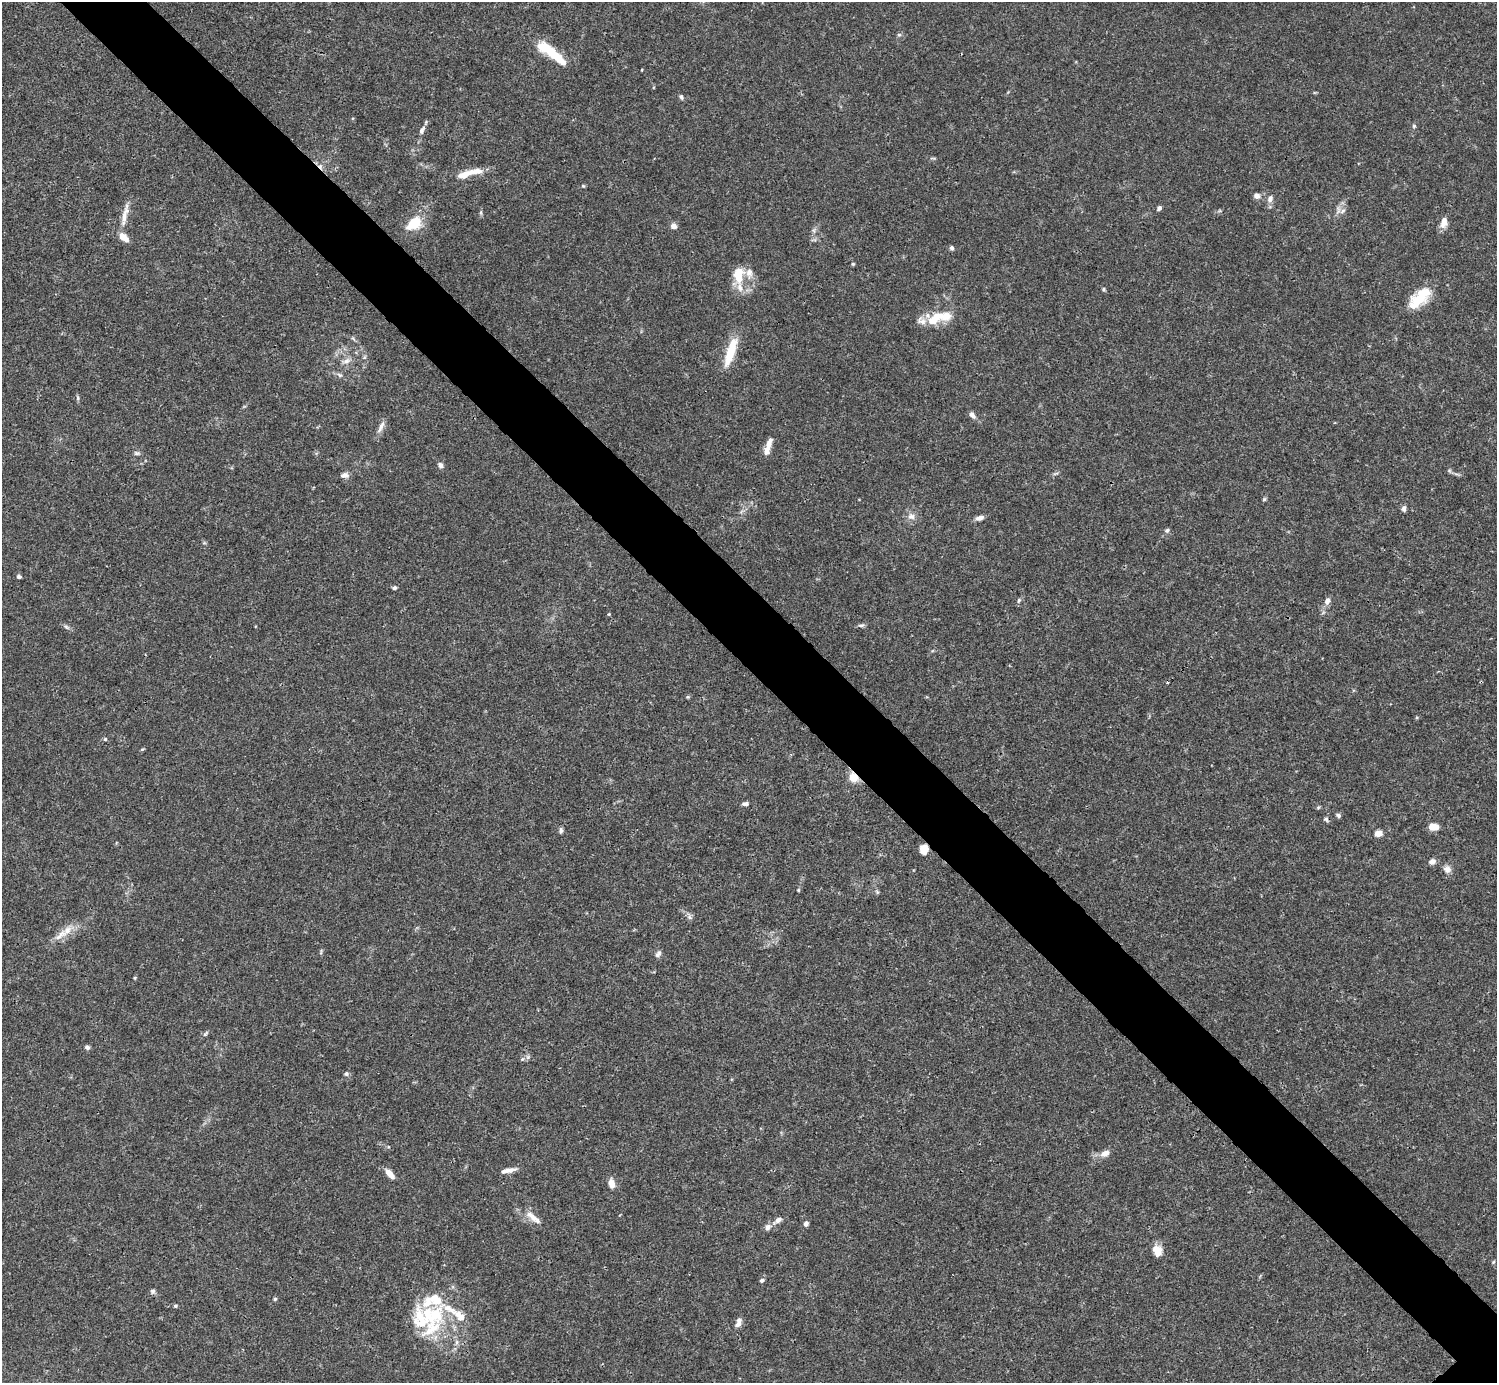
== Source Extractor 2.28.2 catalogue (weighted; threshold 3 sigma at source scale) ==
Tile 11 of 4 x 4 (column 3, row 3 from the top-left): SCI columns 2990-4484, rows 1539-2919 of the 5982 x 5981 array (HDU 1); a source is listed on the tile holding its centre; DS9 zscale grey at full resolution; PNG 1499 x 1385 px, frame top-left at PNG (2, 2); no overlay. Shown black and unused: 6% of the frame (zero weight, under 3 of 4 exposures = <1% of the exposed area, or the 3 px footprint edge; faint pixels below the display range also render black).
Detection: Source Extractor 2.28.2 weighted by HDU 2 'WHT'; one run over the whole footprint, this tile lists its part. Background 0.0165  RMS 0.0022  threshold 0.00978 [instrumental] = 3 sigma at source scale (4.5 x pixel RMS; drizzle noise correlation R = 1.50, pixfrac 1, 0.05/0.05 arcsec/px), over >= 5 px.
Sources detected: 99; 1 inside a brighter object's white glare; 1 cosmic-ray / hot-pixel residue — not listed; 15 inside a brighter listed object's ellipse — not listed separately; the other 82 listed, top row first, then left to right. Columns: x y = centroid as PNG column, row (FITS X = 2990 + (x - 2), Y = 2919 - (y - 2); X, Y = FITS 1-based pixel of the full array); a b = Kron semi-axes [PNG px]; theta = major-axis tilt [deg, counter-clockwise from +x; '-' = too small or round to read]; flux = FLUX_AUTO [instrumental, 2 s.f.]
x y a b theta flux
899 35 6 4 1 0.31
552 53 42 10 -38 7.8
681 97 7 5 -70 0.45
1414 126 5 5 - 0.3
422 130 12 6 62 0.85
475 171 22 8 8 2.6
583 186 5 4 - 0.24
1257 196 6 6 - 1.1
1270 199 10 7 70 1
1159 208 5 5 - 0.58
1343 211 8 4 45 0.54
124 217 26 7 83 2.1
1444 222 13 8 81 1.8
414 223 23 15 37 4.8
674 226 7 6 - 1
124 237 12 7 -42 2.2
951 248 5 5 - 0.45
853 264 5 4 - 0.26
738 275 21 13 86 4.2
1103 289 6 4 90 0.28
1419 299 24 17 10 4.7
935 319 25 13 39 4.7
731 352 37 10 71 5.9
346 361 10 7 29 1
339 375 8 5 -28 0.53
78 398 6 4 -90 0.34
972 415 11 6 -47 0.81
381 427 19 6 63 1.2
769 442 19 7 73 1.5
136 453 8 5 -17 0.46
440 465 8 6 -64 0.64
344 475 8 6 11 0.98
1264 499 6 4 45 0.3
1404 508 8 6 79 0.6
911 516 10 9 - 1.2
980 518 10 6 17 0.98
1167 530 7 5 70 0.42
19 576 5 4 - 0.48
394 588 5 4 - 0.47
1019 600 7 5 72 0.43
1327 601 10 7 69 0.97
609 614 4 3 - 0.19
861 625 10 4 4 0.46
66 627 7 4 -37 0.44
688 697 6 4 -71 0.24
105 739 4 4 - 0.32
142 749 6 4 3 0.23
854 777 9 8 - 2.9
745 804 8 5 6 0.61
1338 815 6 5 - 0.41
1326 819 7 5 -38 0.43
1433 827 9 6 -1 2.4
561 831 7 4 88 0.52
1378 833 8 6 9 1.6
924 849 9 7 68 2.8
1432 861 7 6 - 1
1447 869 10 8 -29 1.1
798 890 4 4 - 0.22
877 892 6 5 - 0.34
689 917 6 6 - 0.55
61 935 24 8 41 2.8
658 954 9 6 46 0.63
135 978 5 3 - 0.21
205 1034 9 4 50 0.37
87 1047 6 5 - 0.55
522 1059 6 4 44 0.37
346 1074 6 6 - 0.46
1105 1153 12 7 28 1.5
508 1170 19 5 12 1.4
390 1174 13 6 -47 1.8
611 1184 10 7 -72 1.7
532 1216 23 8 -41 2.1
778 1220 15 7 34 1.2
806 1224 5 5 - 0.83
1157 1251 13 10 -72 2.3
1493 1262 6 3 71 0.23
762 1280 5 4 - 0.49
153 1291 7 6 - 0.48
275 1299 5 4 - 0.28
175 1306 5 4 - 0.31
432 1315 41 31 17 15
738 1322 12 6 67 1.2
Overlapping masked pixels (flux is a lower limit): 2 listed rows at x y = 854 777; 924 849